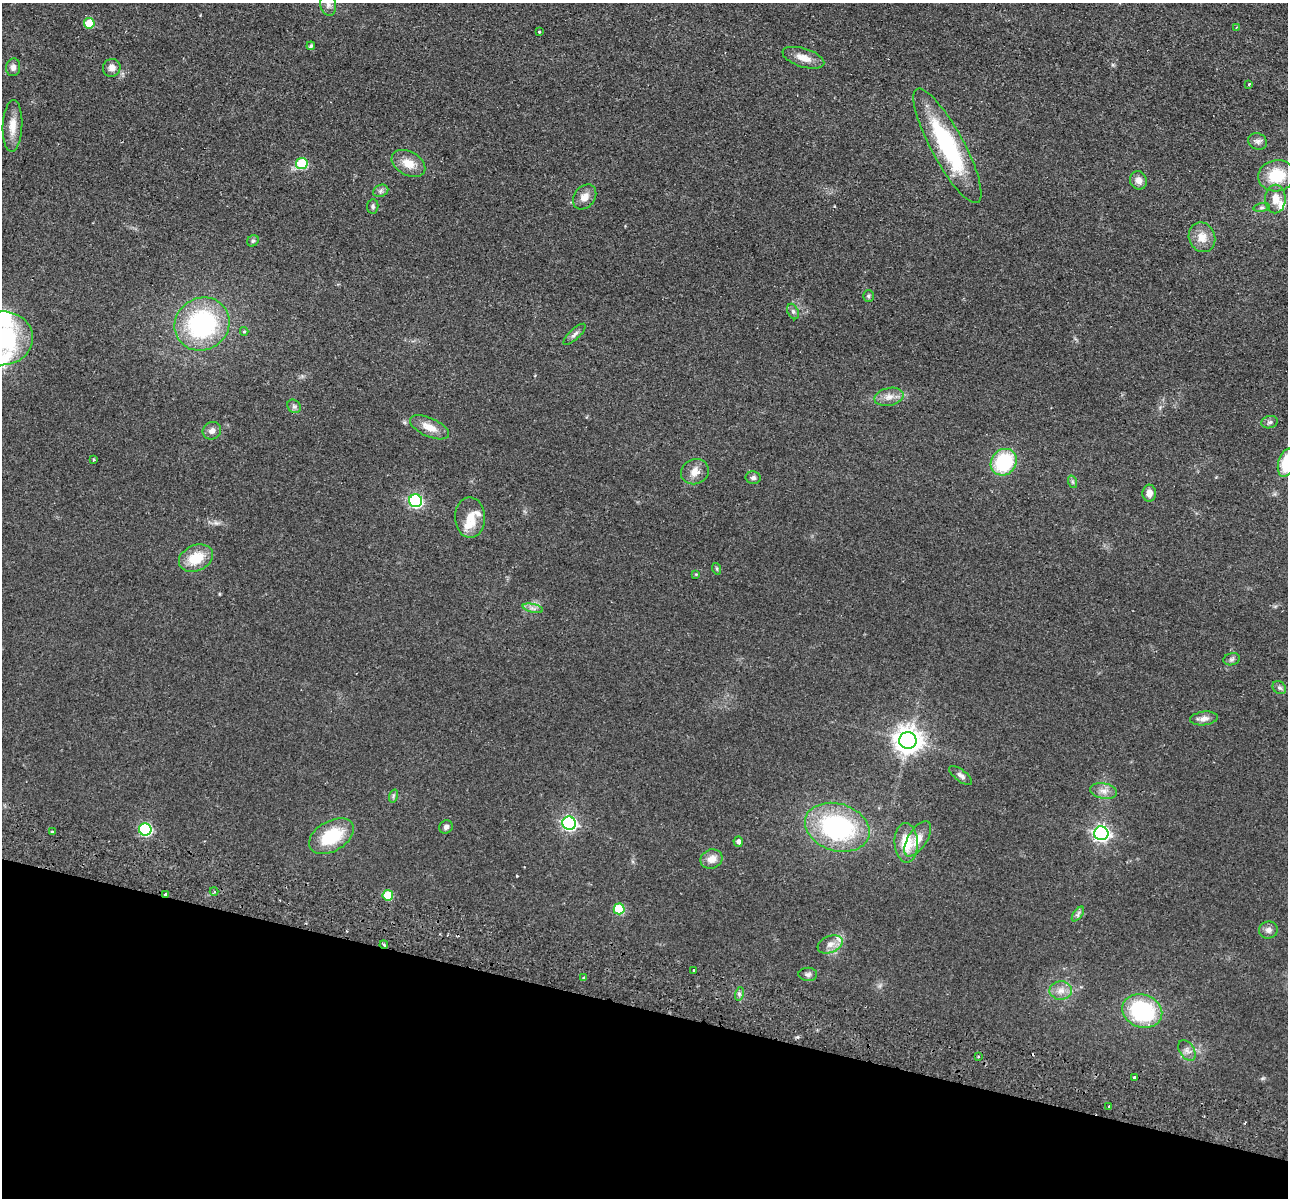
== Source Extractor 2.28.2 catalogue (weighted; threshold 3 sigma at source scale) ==
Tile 15 of 4 x 4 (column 3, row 4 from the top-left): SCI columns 2590-3875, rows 186-1381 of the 5179 x 5279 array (HDU 1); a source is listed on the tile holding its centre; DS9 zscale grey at full resolution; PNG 1290 x 1200 px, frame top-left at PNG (2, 3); each listed source drawn as its Kron ellipse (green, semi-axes under 4 px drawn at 4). Shown black and unused: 16% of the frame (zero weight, under 2 of 3 exposures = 3% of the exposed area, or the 3 px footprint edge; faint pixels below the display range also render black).
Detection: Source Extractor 2.28.2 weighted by HDU 2 'WHT'; one run over the whole footprint, this tile lists its part. Background 0.0944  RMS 0.01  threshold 0.0453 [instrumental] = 3 sigma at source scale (4.5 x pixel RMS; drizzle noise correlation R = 1.50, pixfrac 1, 0.05/0.05 arcsec/px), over >= 5 px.
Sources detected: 91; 3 cosmic-ray / hot-pixel residue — neither listed nor drawn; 5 inside a brighter listed object's ellipse — not listed separately; the other 83 listed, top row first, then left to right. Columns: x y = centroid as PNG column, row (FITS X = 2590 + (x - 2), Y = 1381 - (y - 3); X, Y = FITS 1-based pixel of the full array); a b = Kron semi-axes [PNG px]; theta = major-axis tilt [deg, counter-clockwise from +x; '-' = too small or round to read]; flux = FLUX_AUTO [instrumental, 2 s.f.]
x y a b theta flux
328 5 11 8 -79 4.8
89 23 5 5 - 29
1237 27 4 3 - 1
539 32 3 3 - 2.1
311 46 4 3 - 1.7
803 58 21 9 -17 11
13 67 9 7 81 4.5
112 68 9 8 - 5.7
1249 84 3 2 - 2.7
12 126 26 10 87 13
1257 141 10 8 -24 3.9
947 146 64 16 -62 110
408 163 18 12 -29 15
302 164 6 5 - 50
1277 176 18 15 8 34
1138 180 9 8 - 6.5
381 191 8 6 23 2.8
585 197 14 10 51 8.7
1275 199 14 10 89 11
373 206 7 5 83 2.1
1262 208 8 4 8 2.2
1202 237 15 13 -67 13
253 241 6 5 - 1.9
868 296 5 5 - 1.5
793 311 8 5 -63 2.5
202 324 28 26 33 130
244 331 4 4 - 1.2
574 334 14 5 43 3.8
2 338 31 27 4 130
889 397 15 9 12 8
294 406 7 6 - 2.6
1270 422 8 6 16 2.6
430 427 21 9 -24 12
212 431 9 8 - 4.9
94 460 3 3 - 1
1004 462 14 12 46 65
1286 463 14 8 75 36
695 472 14 12 23 9.7
753 478 7 6 - 2.7
1073 482 6 4 -71 1.6
1149 493 8 6 87 6.8
416 501 6 6 - 150
470 518 20 15 -88 16
196 558 18 13 24 25
717 569 6 4 -72 1.3
696 574 4 4 - 0.95
533 608 10 4 -14 3.1
1232 659 8 6 16 2.5
1279 688 7 6 - 2.4
1204 718 14 7 7 5.9
908 741 8 8 - 1100
961 775 14 5 -37 4.3
1104 791 13 7 -10 6.9
393 796 7 4 72 1.8
569 823 7 6 - 230
446 827 7 6 - 3.3
837 827 33 23 -17 140
145 829 6 6 - 120
52 831 3 3 - 2.4
1101 833 7 7 - 320
331 836 24 15 30 46
918 839 20 9 57 13
738 842 5 4 - 4.2
906 843 20 11 -87 25
712 859 11 9 21 9.4
214 891 4 4 - 1.2
166 894 3 3 - 5.3
388 895 5 5 - 29
619 909 5 5 - 49
1078 914 8 4 54 2.6
1268 930 9 8 - 4.7
830 944 13 8 21 8
384 945 4 3 - 1.3
694 970 3 3 - 4.1
808 974 9 6 -2 2.9
584 978 3 3 - 1.6
1061 991 11 9 1 7.7
739 994 7 4 73 2.3
1142 1011 20 16 -20 92
1187 1050 11 7 -55 4.9
978 1057 2 2 - 1.3
1134 1078 3 3 - 4.2
1109 1106 2 2 - 0.94
Overlapping masked pixels (flux is a lower limit): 2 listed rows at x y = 166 894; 384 945
Isophote crosses this tile's border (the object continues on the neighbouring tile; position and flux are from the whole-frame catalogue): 3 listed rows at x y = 328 5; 2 338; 1286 463